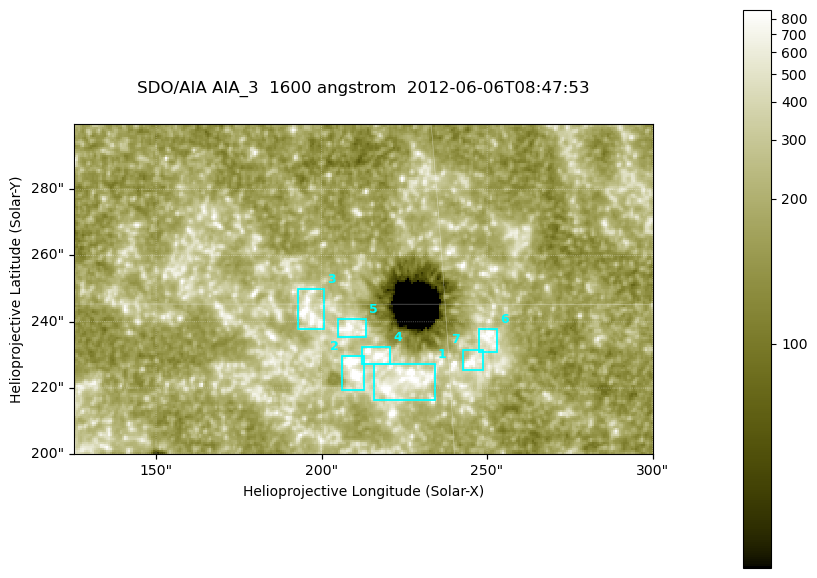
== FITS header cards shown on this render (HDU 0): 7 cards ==
TELESCOP= 'SDO/AIA '
INSTRUME= 'AIA_3   '
WAVELNTH=                 1600
WAVEUNIT= 'angstrom'
DATE-OBS= '2012-06-06T08:47:53.12'
CTYPE1  = 'HPLN-TAN'
CTYPE2  = 'HPLT-TAN'

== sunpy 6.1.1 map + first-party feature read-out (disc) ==
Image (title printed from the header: SDO/AIA AIA_3  1600 angstrom  2012-06-06T08:47:53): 287 x 164 px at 0.609 arcsec/px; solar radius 946 arcsec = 1552 px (partial field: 0.6% of the solar disc is inside the frame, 100% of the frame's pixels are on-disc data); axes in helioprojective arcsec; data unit not stated in the header (colour bar unlabelled)
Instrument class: DISC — disc imager (sunpy class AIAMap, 1600 A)
Bright regions (active regions / flare kernels): reference = the on-disc median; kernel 3 px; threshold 5 sigma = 346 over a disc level ~185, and >= 1.15x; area >= 47 px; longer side >= 3 px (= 1.8 arcsec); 7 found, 7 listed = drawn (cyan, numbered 1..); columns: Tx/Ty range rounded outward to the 2 arcsec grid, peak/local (2 s.f.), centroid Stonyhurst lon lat
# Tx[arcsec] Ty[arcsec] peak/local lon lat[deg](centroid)
1 216..234 216..228 7.4 +14 +14
2 206..214 218..230 14 +13 +14
3 192..202 238..250 5.8 +12 +15
4 212..222 226..232 5.7 +14 +14
5 204..214 234..242 4.7 +13 +15
6 246..254 230..238 5.4 +16 +14
7 242..250 224..232 5 +15 +14